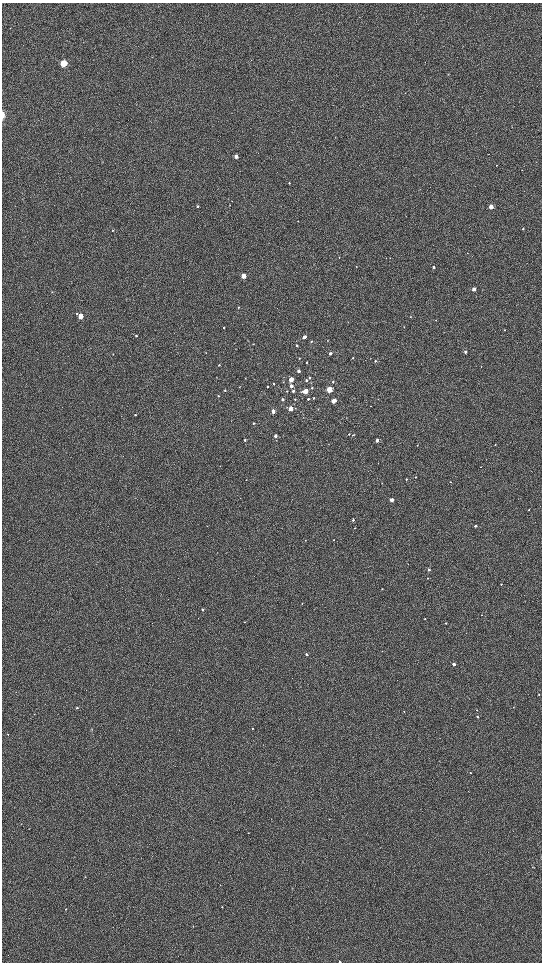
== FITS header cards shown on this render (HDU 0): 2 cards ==
NAXIS1  =                 1080 / length of data axis 1
NAXIS2  =                 1920 / length of data axis 2

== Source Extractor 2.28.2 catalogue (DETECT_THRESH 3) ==
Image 1080 x 1920 px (HDU 0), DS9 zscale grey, zoomed out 1/2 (1 PNG px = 2 x 2 image px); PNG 544 x 964 px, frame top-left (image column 1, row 1919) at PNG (2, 3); no overlay
Background 603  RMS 57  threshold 172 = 3 sigma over >= 5 px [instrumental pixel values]
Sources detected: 119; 2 cannot appear on this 1/2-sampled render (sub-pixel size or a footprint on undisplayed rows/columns) and are not listed; the other 117 listed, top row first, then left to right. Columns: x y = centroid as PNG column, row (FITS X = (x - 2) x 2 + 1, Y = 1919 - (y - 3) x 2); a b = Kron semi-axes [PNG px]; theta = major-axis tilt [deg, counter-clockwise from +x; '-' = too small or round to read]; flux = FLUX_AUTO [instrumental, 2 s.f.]
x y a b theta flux
10 28 2 2 - 3800
63 63 3 3 - 910000
448 74 3 2 - 4600
405 93 3 2 - 4800
3 115 5 2 - 110000
236 156 3 3 - 93000
496 165 2 1 - 3700
289 183 3 2 - 10000
197 206 3 3 - 16000
491 207 3 2 - 200000
298 221 3 2 - 3300
523 229 2 2 - 13000
113 231 3 2 - 5600
467 253 2 1 - 3800
339 257 2 2 - 4100
433 267 3 3 - 25000
243 276 3 3 - 230000
474 289 3 2 - 120000
52 292 3 2 - 5200
238 307 3 3 - 9300
77 314 3 2 - 7700
80 316 3 3 - 230000
410 317 2 2 - 4600
436 320 2 2 - 3700
404 327 2 2 - 4100
224 328 3 2 - 6100
505 330 3 2 - 7800
136 336 3 3 - 13000
304 337 3 2 - 76000
311 341 3 2 - 12000
253 344 2 2 - 6000
297 345 2 2 - 17000
465 352 3 2 - 31000
330 353 3 2 - 35000
352 358 3 2 - 6200
375 361 2 2 - 9700
307 362 2 2 - 5900
219 365 3 2 - 8300
481 367 2 2 - 3900
299 371 3 3 - 34000
309 378 3 3 - 12000
291 379 3 3 - 200000
306 380 3 3 - 14000
333 382 3 3 - 11000
274 383 2 2 - 12000
291 386 3 3 - 55000
267 387 2 2 - 9800
312 388 3 3 - 13000
225 390 2 2 - 9600
329 390 3 3 - 510000
287 391 3 2 - 6100
293 391 3 3 - 26000
305 391 3 3 - 330000
218 396 2 2 - 7700
313 398 2 2 - 12000
282 399 3 2 - 38000
295 399 3 3 - 8600
308 399 3 2 - 15000
333 401 3 3 - 200000
291 409 3 3 - 160000
318 409 2 2 - 5200
273 411 3 2 - 82000
135 415 3 2 - 14000
303 417 2 1 - 2900
253 423 3 2 - 11000
349 434 2 2 - 8500
353 435 3 2 - 9900
275 436 2 2 - 51000
245 440 3 2 - 11000
377 440 2 2 - 67000
417 445 3 2 - 4300
495 445 2 2 - 4800
415 477 3 2 - 7300
407 479 2 2 - 6800
246 480 2 1 - 3800
450 482 2 2 - 4900
392 500 2 2 - 100000
529 510 3 2 - 6500
353 520 3 2 - 18000
207 526 3 2 - 3300
475 526 2 2 - 27000
355 528 3 2 - 5200
305 540 3 2 - 3400
334 540 2 2 - 5900
429 570 2 2 - 31000
427 578 3 2 - 6200
501 584 2 2 - 7300
382 589 3 2 - 6100
302 604 2 2 - 4400
202 610 2 2 - 14000
425 619 2 2 - 4700
244 622 2 2 - 3300
446 623 3 3 - 11000
306 654 2 2 - 30000
454 664 2 2 - 49000
539 694 2 2 - 5600
513 707 2 2 - 4000
77 708 3 2 - 9000
476 710 2 2 - 4700
404 711 2 2 - 5000
477 717 3 2 - 8800
252 728 2 2 - 6800
92 729 3 2 - 4500
8 734 2 2 - 5800
470 773 2 2 - 4600
329 819 2 2 - 4200
248 833 2 2 - 3200
193 839 2 1 - 3200
541 856 4 2 - 6400
533 867 3 2 - 5200
85 877 3 2 - 4200
292 888 3 2 - 4900
222 907 3 2 - 5800
66 909 2 2 - 6000
193 926 3 2 - 3700
113 927 2 1 - 2900
340 962 2 2 - 8700
At the frame edge (FLAGS 8, measured only in part): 3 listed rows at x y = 3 115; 541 856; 340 962
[2 sub-pixel or undisplayed-footprint detections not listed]